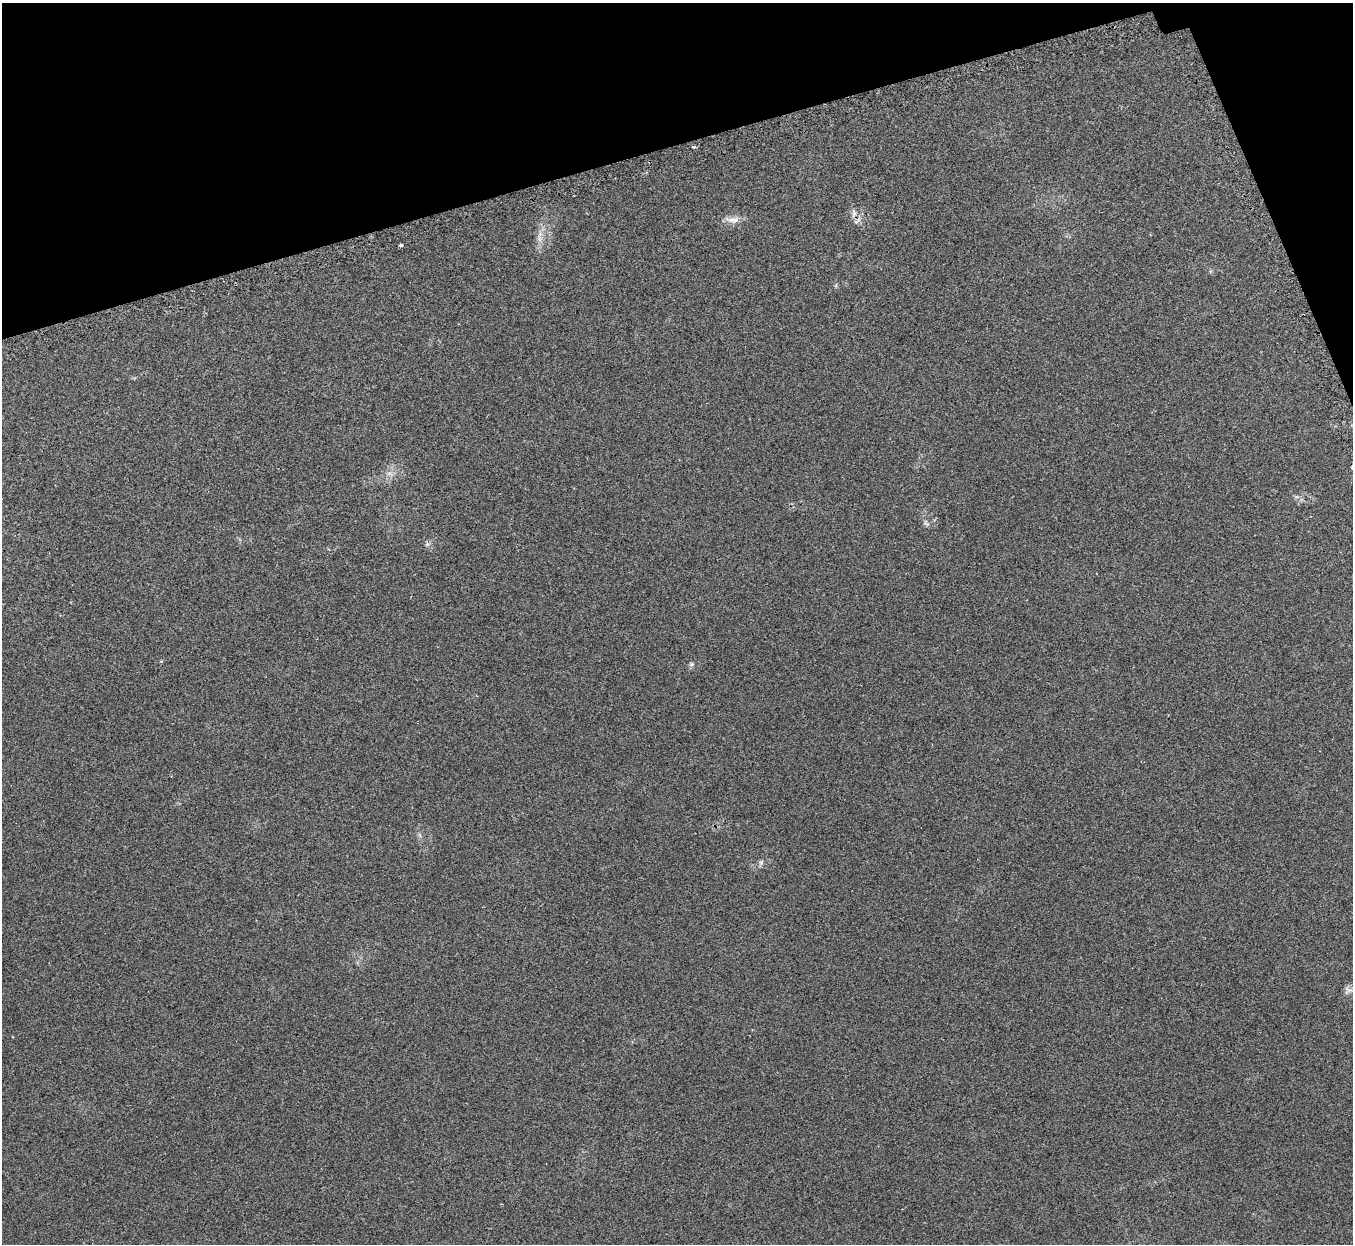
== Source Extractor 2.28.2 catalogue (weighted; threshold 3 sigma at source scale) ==
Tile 3 of 4 x 4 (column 3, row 1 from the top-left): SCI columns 2733-4083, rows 3908-5149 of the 5461 x 5457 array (HDU 1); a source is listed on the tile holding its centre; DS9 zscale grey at full resolution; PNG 1355 x 1246 px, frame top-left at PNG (2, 3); no overlay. Shown black and unused: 14% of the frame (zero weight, under 2 of 3 exposures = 3% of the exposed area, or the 3 px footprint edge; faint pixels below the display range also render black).
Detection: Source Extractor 2.28.2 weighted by HDU 2 'WHT'; one run over the whole footprint, this tile lists its part. Background 0.152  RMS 0.0095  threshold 0.0428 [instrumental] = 3 sigma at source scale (4.5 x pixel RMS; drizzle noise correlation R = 1.50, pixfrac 1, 0.05/0.05 arcsec/px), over >= 5 px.
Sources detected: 8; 1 cosmic-ray / hot-pixel residue — not listed; the other 7 listed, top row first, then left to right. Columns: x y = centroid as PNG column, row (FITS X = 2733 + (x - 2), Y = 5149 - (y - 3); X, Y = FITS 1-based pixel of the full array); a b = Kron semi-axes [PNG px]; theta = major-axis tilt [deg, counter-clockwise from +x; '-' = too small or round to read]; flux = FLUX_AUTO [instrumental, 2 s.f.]
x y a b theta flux
854 213 10 6 -89 4.1
735 220 23 9 -3 8
540 238 8 6 -72 3.7
401 245 3 3 - 7.6
692 664 7 6 - 1.8
761 862 8 6 70 2.2
1348 990 11 9 3 4.2
Overlapping masked pixels (flux is a lower limit): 1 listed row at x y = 854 213